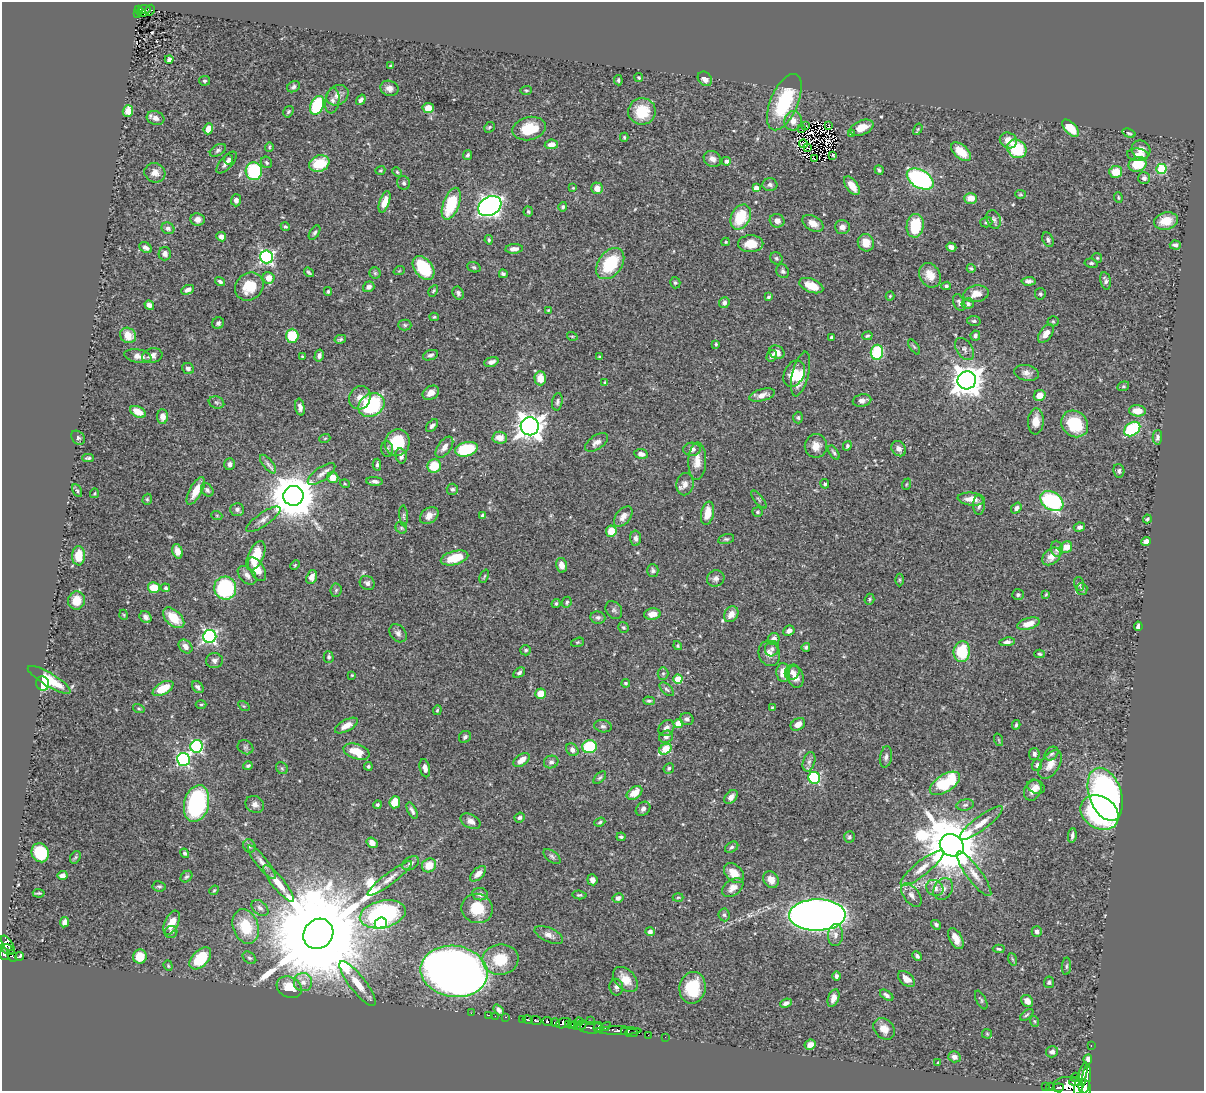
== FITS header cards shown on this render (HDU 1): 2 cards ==
NAXIS1  =                 1202
NAXIS2  =                 1089

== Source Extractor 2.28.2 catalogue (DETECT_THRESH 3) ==
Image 1202 x 1089 px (HDU 1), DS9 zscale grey, 1 PNG px = 1 image px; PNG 1206 x 1093 px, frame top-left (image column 1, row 1089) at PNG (2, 2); each listed source drawn as its Kron ellipse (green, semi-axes under 4 px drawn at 4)
Background 0.614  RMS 0.018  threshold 0.0526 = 3 sigma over >= 5 px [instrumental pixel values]
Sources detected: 519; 4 with non-positive FLUX_AUTO (blend fragments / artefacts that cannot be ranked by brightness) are neither listed nor drawn; of the other 515, the 500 brightest by FLUX_AUTO listed and drawn (15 fainter detections omitted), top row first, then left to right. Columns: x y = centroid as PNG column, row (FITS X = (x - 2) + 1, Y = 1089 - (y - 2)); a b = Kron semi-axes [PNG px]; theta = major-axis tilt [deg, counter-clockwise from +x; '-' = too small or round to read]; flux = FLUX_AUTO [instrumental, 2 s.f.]
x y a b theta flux
139 9 3 3 - 54
145 9 6 3 -5 49
150 10 5 4 - 22
141 12 5 4 - 37
137 14 3 3 - 20
169 59 4 4 - 2.9
391 66 4 3 - 1.6
639 78 4 3 - 1.6
705 79 8 6 -47 7.8
618 80 5 3 - 2
204 81 5 5 - 1.8
293 87 7 5 28 2.9
389 88 9 7 -20 6.2
526 90 6 3 6 1.2
337 95 12 9 35 8
361 100 6 4 55 3.9
332 101 13 7 82 5.8
784 102 30 13 67 84
317 105 10 6 67 66
428 108 5 5 - 14
128 111 6 5 - 13
642 111 13 13 - 35
288 112 6 4 57 1.9
155 118 9 6 -18 5.9
793 121 9 9 - 9.3
806 125 3 2 - 1.2
828 126 4 2 - 1.1
489 127 6 4 44 1.7
862 128 12 7 23 15
1070 128 10 5 -46 28
208 129 6 4 68 11
529 129 17 11 13 35
802 129 2 2 - 1.2
918 129 6 3 59 1.5
851 133 4 4 - 1.5
1129 133 7 3 -19 1.7
624 137 4 4 - 1.6
1008 140 9 7 -30 13
551 144 7 5 8 7.4
803 144 4 2 - 1.6
269 147 4 4 - 1.4
807 147 2 2 - 1.3
1017 149 10 8 -40 56
218 150 9 5 30 2.8
1141 150 9 9 - 8.1
961 152 12 6 -41 24
468 155 5 4 - 3
833 155 3 2 - 1.1
1138 155 11 6 -5 7
229 159 5 4 - 3
712 159 9 7 -31 6.3
814 159 3 2 - 1.5
726 161 4 4 - 4.4
226 162 13 6 47 6.5
266 162 6 5 - 2.1
319 164 10 8 23 38
1138 164 9 7 21 41
1161 169 5 5 - 76
380 170 5 3 - 1.2
879 170 5 3 - 2
254 171 9 8 - 79
397 172 5 4 - 1.4
1116 172 6 6 - 18
155 173 10 9 - 8.2
1144 178 6 6 - 3.9
920 179 14 9 -30 230
404 183 7 6 - 2.6
770 185 7 6 - 3.3
852 186 11 5 -54 15
573 188 3 3 - 1.1
597 188 6 5 - 11
756 188 4 4 - 7.7
1020 194 5 4 - 1.4
1118 197 5 3 - 1.3
971 198 6 5 - 12
236 200 6 5 - 4.3
385 202 11 5 71 12
451 204 17 8 70 53
490 206 12 9 30 550
563 207 5 4 - 2.2
528 212 5 4 - 2.1
741 217 13 9 63 43
994 219 9 7 -68 3.7
197 220 7 6 - 7.2
777 221 7 7 - 6.8
1166 221 12 8 13 20
986 222 6 5 - 2.6
813 223 11 7 -29 9.6
915 226 12 8 82 47
285 227 5 3 - 1.8
842 227 7 7 - 6.6
168 228 6 5 - 3.6
315 233 8 4 57 2.6
221 237 5 4 - 6.4
489 240 4 3 - 1.6
1048 240 8 5 -65 3
726 242 4 4 - 1.2
866 243 9 8 - 14
751 244 12 8 0 18
1175 245 5 4 - 3.3
951 247 5 4 - 5.9
146 248 7 5 -32 4
514 249 9 4 5 5.9
165 254 6 6 - 4.7
267 257 6 6 - 240
776 258 6 5 - 2.3
1097 258 5 4 - 1.5
1091 263 7 4 -8 2.2
610 264 17 11 53 59
474 267 7 5 -20 2.2
424 268 13 8 -52 63
971 268 4 3 - 1.8
399 271 5 3 - 1.2
783 271 7 6 - 2.7
309 272 5 3 - 1.9
375 273 5 5 - 1.9
503 274 4 3 - 2.4
930 275 13 10 -60 15
268 278 6 6 - 10
1029 281 7 4 5 3.6
1105 281 9 5 -76 3.6
220 282 5 4 - 2.7
675 283 6 5 - 2
249 286 15 13 40 29
811 286 12 6 -21 21
946 286 5 3 - 2.1
369 287 6 5 - 4.1
188 290 7 4 24 5.8
328 291 4 3 - 1.8
433 291 6 4 60 1.6
458 293 7 5 -63 3
976 294 13 8 10 13
1040 294 6 5 - 2.4
890 296 4 4 - 1.4
768 297 3 3 - 2
724 303 5 5 - 4.4
959 303 9 5 -67 3.4
968 304 6 5 - 2.7
149 305 5 4 - 5.7
548 310 4 3 - 1.2
434 317 4 4 - 1.5
974 321 7 5 -12 2.1
1053 321 5 5 - 1.5
218 323 6 5 - 3.3
405 325 6 5 - 2.1
1046 334 10 6 54 10
128 335 8 7 - 18
292 336 7 6 - 38
572 336 5 3 - 1.1
867 336 5 3 - 1.8
975 336 5 4 - 2.9
831 337 3 3 - 1.4
340 339 6 3 12 1.7
716 344 4 3 - 1.5
914 347 9 3 -56 1.8
964 349 12 7 -56 5.3
777 352 8 6 -25 7.9
877 352 7 6 - 65
430 355 8 4 21 3.1
138 356 13 6 -9 8.7
152 356 10 7 15 5.4
319 356 6 4 76 3.6
772 356 6 5 - 4.1
302 357 4 3 - 1.3
599 357 4 3 - 1.1
491 362 7 4 18 5.4
188 368 6 5 - 3.7
1027 373 12 8 -10 6.4
794 374 14 10 62 20
801 374 23 8 77 21
540 378 7 6 - 15
967 380 9 9 - 1800
605 382 3 3 - 1.3
1123 386 6 4 20 1.5
431 393 9 6 33 8.1
762 395 13 6 15 8.3
1040 395 6 5 - 12
360 398 12 10 68 10
862 401 9 6 11 5.6
216 402 8 6 -18 2.7
557 402 9 5 80 3.1
371 405 14 11 33 120
300 407 8 4 -79 5.7
1137 411 8 5 -4 14
138 412 8 5 -29 17
163 417 7 5 -86 9.7
798 418 6 4 -88 2
1036 421 13 8 86 12
1075 424 14 12 -43 48
432 426 7 4 49 3.6
530 426 9 9 - 1300
1132 429 9 6 36 96
1157 437 7 4 88 3.3
78 438 8 6 -48 2.7
325 438 5 3 - 1.4
500 438 7 6 - 15
397 442 13 12 - 38
596 442 13 7 34 6.3
816 446 12 11 - 10
847 446 5 4 - 1.9
444 447 12 6 54 8.1
387 449 8 6 -86 3
466 449 11 7 14 67
692 449 9 6 4 5.7
899 449 8 6 -48 4.6
834 452 8 4 -56 2.5
641 454 7 5 -8 5.7
401 456 7 5 -79 4.5
88 458 6 3 1 2.2
697 461 18 9 87 13
230 464 6 5 - 3.9
268 464 11 5 -51 4
377 465 6 3 89 2.1
434 466 7 6 - 28
1119 471 7 5 -79 3
321 474 16 6 36 7.4
333 478 5 5 - 16
374 481 8 4 -4 3.6
345 484 5 3 - 1.1
685 484 11 8 79 7.9
825 484 5 4 - 2.5
907 484 6 3 69 1.4
452 489 6 5 - 2.8
207 490 7 5 -47 3.5
77 491 7 4 -62 1.9
196 491 15 6 61 19
94 493 5 3 - 1.3
293 496 10 10 - 5100
147 499 6 4 70 1.6
759 499 11 3 -50 2.1
971 499 14 6 -6 13
1052 501 12 9 -33 150
979 505 10 6 -87 4.3
1016 508 6 4 51 3.5
237 509 7 6 - 3.5
757 512 5 5 - 1.9
707 513 11 6 78 18
217 516 5 3 - 1.3
404 516 10 4 -86 2.6
429 516 10 7 35 8.4
483 516 3 3 - 2.6
623 516 12 7 50 7.4
263 519 20 6 35 7.1
1147 519 4 3 - 1.8
1079 527 6 4 9 3.4
401 528 6 5 - 1.9
611 531 5 5 - 23
636 538 7 5 -90 4.2
726 539 8 5 13 2.2
1146 541 5 4 - 6.3
1066 547 6 5 - 11
1057 549 8 6 -84 4.7
177 551 7 5 -73 7.7
79 556 9 6 87 22
256 556 16 7 66 33
1051 556 10 7 42 10
454 558 14 7 15 30
295 565 5 3 - 1.1
561 565 7 5 -77 8.2
257 569 13 7 -58 14
653 570 6 6 - 2.7
247 575 11 7 -45 5.9
484 576 7 3 67 1.3
312 577 7 5 68 7.9
716 578 9 8 - 4.9
899 580 6 4 -90 1.7
367 583 8 6 -37 4
1079 584 7 5 -74 2
154 588 6 5 - 22
166 588 4 4 - 1.9
225 588 11 11 - 100
1082 589 6 5 - 2.9
336 590 7 5 84 2.1
1046 594 4 3 - 1.2
1018 595 6 5 - 2.3
869 599 5 4 - 1.8
76 600 9 8 - 20
567 602 6 4 65 2.2
556 603 5 3 - 1.6
614 610 10 7 -52 3.6
652 614 8 5 5 12
731 614 8 6 56 10
124 615 5 3 - 1.1
146 617 6 5 - 4.6
598 617 7 6 - 3.1
174 618 13 7 -43 27
1028 624 11 5 16 12
1138 626 5 4 - 4.5
623 627 6 5 - 2.2
789 631 6 5 - 5.5
398 633 10 7 -52 5
210 636 6 6 - 260
774 639 6 5 - 7.2
577 642 7 4 19 1.5
1007 642 8 4 6 3.8
185 646 8 5 -46 7.4
678 646 5 4 - 1.7
806 647 4 4 - 2
772 649 8 7 - 4.3
526 650 5 5 - 2.2
962 652 10 8 83 49
769 654 13 10 -67 9.7
1039 654 5 4 - 1.8
329 657 6 5 - 2.5
214 661 8 7 - 4.1
792 672 8 7 - 5.6
519 673 6 4 33 2.8
663 673 6 5 - 2
783 673 9 6 -88 16
352 675 3 3 - 1.1
795 677 11 8 -74 10
678 679 4 4 - 37
49 680 24 6 -31 35
43 683 7 6 - 56
626 683 4 4 - 1.7
198 687 7 5 -47 3
163 688 11 6 29 27
667 689 9 5 -44 2.7
541 694 5 5 - 18
649 701 5 3 - 1.9
201 705 5 3 - 1.2
244 706 6 4 -33 1.4
772 707 4 3 - 1.1
139 709 6 4 -17 1.8
437 710 5 4 - 1.3
687 719 7 6 - 3.4
678 724 5 4 - 23
798 724 8 6 33 9.3
1016 725 4 3 - 1.9
346 726 12 5 28 10
603 726 9 6 -9 3
666 728 9 7 48 6.1
465 737 6 5 - 2.8
666 737 7 6 - 4.1
999 740 6 4 -71 1.3
197 746 6 6 - 160
245 747 8 6 -31 2.5
590 747 7 6 - 75
665 749 6 5 - 48
572 750 7 5 -49 5.2
356 752 13 7 -19 24
1034 754 6 5 - 4.1
1052 754 8 6 43 3.5
886 757 11 6 80 4.3
183 759 6 6 - 180
521 760 9 5 37 9.3
551 762 7 6 - 3.6
809 762 10 6 74 4.7
1037 765 6 5 - 2.9
1050 765 16 9 56 13
248 766 5 4 - 2.5
368 766 4 4 - 2.1
282 768 6 5 - 2.2
425 768 9 5 -78 5.6
669 768 5 5 - 2.1
600 778 8 4 44 2.1
814 778 6 6 - 130
945 783 17 8 32 74
1036 787 9 6 -26 5.5
1033 790 11 8 64 9.6
634 793 8 5 35 15
1105 794 27 16 -71 480
731 797 8 5 48 5.9
395 802 6 5 - 24
197 803 19 12 76 160
255 804 9 8 - 6.1
378 805 4 4 - 2.3
965 805 9 5 10 3
643 809 8 6 41 4.2
412 811 9 4 -64 3.7
1100 813 20 16 -34 150
520 818 5 4 - 2.2
470 821 10 7 -27 7.3
600 822 6 4 20 2
981 823 26 7 37 14
1072 835 7 3 83 3.1
621 837 4 3 - 2.2
849 837 6 5 - 2.1
372 843 6 5 - 7.3
952 845 12 10 -30 8200
249 846 7 6 - 2.8
732 847 7 5 30 2.8
40 853 10 8 -64 52
185 853 5 4 - 2.2
552 856 10 5 -38 3.1
75 857 7 5 59 1.8
262 862 21 5 -51 7
411 863 9 6 30 3.7
429 865 7 6 - 15
922 868 27 7 38 15
734 873 11 8 -44 17
478 874 10 5 42 8.2
974 874 27 7 -53 14
62 875 5 4 - 4.7
186 877 6 5 - 2.2
390 878 27 5 37 10
592 880 5 5 - 5.5
771 880 9 7 -52 9.8
278 883 23 6 -51 16
159 886 7 5 -8 2.2
733 888 12 8 36 9.4
935 888 9 7 -33 7.8
943 889 12 9 58 7.6
214 890 5 4 - 1.4
39 893 6 3 -4 1.5
480 894 8 6 -6 5.9
579 895 7 4 -5 2.1
911 895 13 7 -53 7.3
678 897 5 3 - 1.3
618 898 5 5 - 3.9
260 908 10 6 -41 4.7
477 908 16 14 -18 32
383 914 23 13 13 190
724 915 6 5 - 2.5
817 915 28 16 1 1200
64 922 5 4 - 6.7
172 923 13 6 65 16
381 923 6 5 - 86
936 925 5 4 - 3.1
246 926 17 12 -71 44
1037 931 5 5 - 3.3
171 932 6 6 - 3.2
650 932 5 4 - 4
318 934 16 14 48 47000
549 935 15 7 -24 7.7
835 935 11 7 87 5.8
956 939 11 6 -63 10
8 945 10 5 -57 220
8 949 7 4 -32 240
999 949 6 4 -5 1.8
4 954 6 5 - 150
12 956 6 4 -62 77
20 956 4 3 - 52
140 956 7 7 - 22
917 956 5 4 - 2.4
200 958 13 8 46 53
249 958 7 5 -38 2.6
500 959 18 15 8 37
1012 959 6 4 -70 1.8
168 966 5 4 - 1.5
1066 966 8 4 86 2.2
454 971 34 25 -8 1200
836 976 5 4 - 3.2
625 979 15 9 -46 16
906 979 10 6 -41 9.5
303 982 9 9 - 8.9
1049 982 6 5 - 2.5
358 984 27 8 -52 20
289 987 13 10 -28 22
616 987 8 7 - 3.9
692 988 16 13 80 47
887 995 7 4 -36 3.2
833 998 9 5 69 6.6
981 1000 10 4 -62 2.3
1027 1001 6 5 - 7.7
786 1003 6 4 23 4.5
499 1010 6 4 -50 3.3
471 1013 2 2 - 7.5
488 1015 3 2 - 10
1027 1015 7 4 37 2.1
495 1016 2 2 - 1.6
505 1017 3 2 - 12
522 1019 2 2 - 8.7
528 1020 5 3 - 130
536 1020 5 3 - 160
547 1021 5 3 - 130
591 1021 2 2 - 9.7
1034 1021 5 3 - 1.4
579 1022 4 2 - 30
556 1023 4 3 - 93
563 1023 8 5 19 210
568 1024 3 3 - 60
572 1025 3 3 - 59
576 1025 5 3 - 64
581 1025 6 2 36 82
598 1027 5 3 - 93
606 1027 5 4 - 53
590 1028 13 5 -5 250
884 1029 12 9 -49 10
618 1031 23 3 0 450
625 1031 4 3 - 120
631 1033 6 3 2 150
987 1034 5 5 - 1.4
648 1035 2 2 - 6.2
665 1037 2 2 - 4
810 1045 6 5 - 6.8
1091 1045 3 2 - 8.9
1052 1052 6 5 - 4.3
954 1057 6 5 - 5.4
1088 1059 5 4 - 4.2
938 1063 3 3 - 1.2
1076 1077 4 3 - 77
1081 1079 17 4 73 540
1086 1079 14 4 84 600
1076 1082 6 4 0 330
1045 1086 2 2 - 4.4
1068 1086 15 9 -4 1100
1051 1087 4 3 - 25
1085 1087 8 6 -71 490
1058 1088 5 2 - 130
At the frame edge (FLAGS 8, measured only in part): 3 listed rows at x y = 4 954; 1068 1086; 1085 1087
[15 fainter detections neither listed nor drawn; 4 non-positive-flux detections neither listed nor drawn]